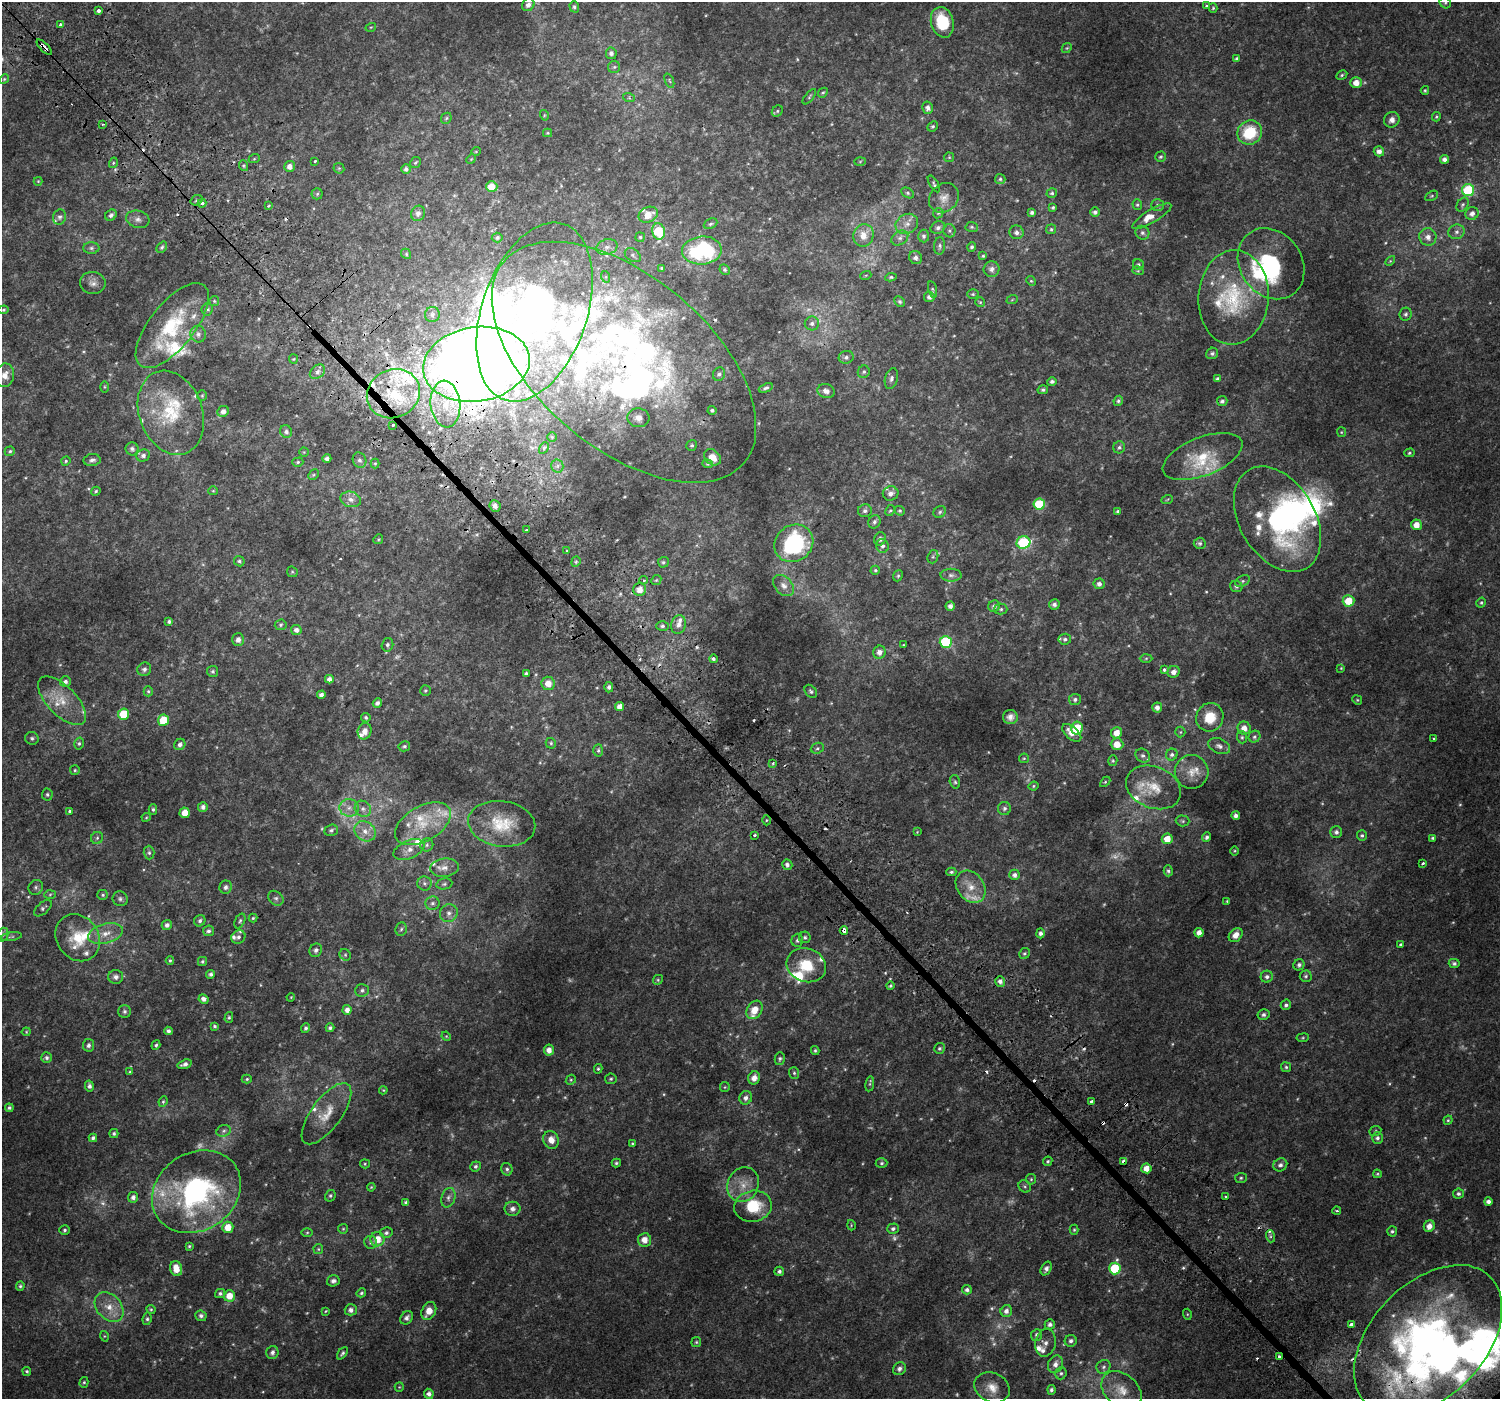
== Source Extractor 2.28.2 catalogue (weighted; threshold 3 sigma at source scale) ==
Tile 11 of 4 x 4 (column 3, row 3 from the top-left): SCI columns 3060-4557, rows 1607-3003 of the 6106 x 6071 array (HDU 1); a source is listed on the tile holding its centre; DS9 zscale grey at full resolution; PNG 1502 x 1401 px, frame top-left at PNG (2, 2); each listed source drawn as its Kron ellipse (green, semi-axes under 4 px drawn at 4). Shown black and unused: <1% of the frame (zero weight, under 2 of 3 exposures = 3% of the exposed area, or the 3 px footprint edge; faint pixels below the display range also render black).
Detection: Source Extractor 2.28.2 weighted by HDU 2 'WHT'; one run over the whole footprint, this tile lists its part. Background 0.0101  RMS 0.0049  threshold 0.0222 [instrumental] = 3 sigma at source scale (4.5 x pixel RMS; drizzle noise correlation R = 1.50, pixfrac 1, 0.0396/0.0396 arcsec/px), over >= 5 px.
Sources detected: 631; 43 too faint to see at this stretch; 5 inside a brighter object's white glare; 21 cosmic-ray / hot-pixel residue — neither listed nor drawn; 55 inside a brighter listed object's ellipse — not listed separately; of the other 507, all 500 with FLUX_AUTO >= 0.38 (the completeness limit of this list) listed and drawn (7 fainter detections not listed), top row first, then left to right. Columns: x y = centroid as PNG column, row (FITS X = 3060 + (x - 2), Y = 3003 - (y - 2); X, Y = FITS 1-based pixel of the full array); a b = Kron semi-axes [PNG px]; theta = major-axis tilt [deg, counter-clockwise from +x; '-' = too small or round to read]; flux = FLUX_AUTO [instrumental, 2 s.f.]
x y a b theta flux
1445 3 6 5 - 0.81
528 5 7 6 - 2.2
1206 5 3 3 - 0.86
574 7 5 4 - 0.94
1213 8 5 4 - 0.63
98 11 3 3 - 3.4
942 22 15 11 -74 20
61 24 4 3 - 2.5
371 27 5 3 - 0.47
44 47 10 3 -45 6.9
1067 48 5 4 - 0.58
611 53 6 5 - 1.5
1237 59 4 3 - 0.99
614 67 6 6 - 0.93
1342 75 6 4 28 0.74
4 79 5 4 - 0.56
669 81 8 2 -69 0.44
1356 83 5 5 - 4.5
1425 90 4 3 - 0.59
823 93 5 4 - 0.7
809 97 9 3 51 0.71
629 98 6 3 -19 0.67
928 108 6 5 - 2
777 111 6 5 - 0.74
544 115 5 3 - 0.45
1436 117 5 3 - 0.58
446 118 6 5 - 0.68
1392 120 8 7 - 2.3
103 124 3 2 - 0.58
933 126 5 4 - 0.9
1250 132 13 11 38 19
547 133 4 4 - 0.51
476 151 5 3 - 0.38
1379 151 5 5 - 2.3
949 157 5 4 - 0.49
1161 157 5 5 - 0.85
254 159 6 3 19 0.51
471 159 5 4 - 0.46
1445 159 5 4 - 1.9
314 161 3 3 - 0.65
860 161 5 3 - 0.46
415 162 6 5 - 0.82
113 163 5 3 - 0.56
244 166 5 3 - 0.64
290 166 5 5 - 3
339 168 6 5 - 0.63
406 169 5 4 - 1.4
1000 179 5 5 - 0.81
38 181 4 4 - 0.41
934 184 9 4 -58 0.87
492 187 5 5 - 6.9
1468 190 6 6 - 30
908 193 7 5 -28 0.9
1052 193 5 4 - 0.85
317 194 5 5 - 0.79
1432 196 7 4 27 0.69
944 198 16 13 43 4.7
196 200 6 5 - 0.82
202 203 4 3 - 1.5
1137 205 5 5 - 0.76
1157 205 6 5 - 1.1
1462 205 7 5 58 0.95
268 206 3 3 - 0.7
1053 207 4 3 - 0.78
1095 212 5 4 - 1.4
418 213 8 7 - 2.1
938 213 5 4 - 0.69
1032 213 4 4 - 1.2
1472 213 7 6 - 2.3
111 215 6 5 - 1.4
648 215 10 7 25 6.6
1152 216 22 6 31 4.9
60 217 7 6 - 1.4
138 219 12 8 -15 2.4
711 224 7 5 24 0.92
907 224 12 9 28 3.9
972 227 6 5 - 0.78
938 228 7 6 - 1.5
1051 229 5 5 - 0.75
659 231 8 6 -78 22
949 231 7 6 - 1
1017 232 7 7 - 1.8
1457 232 8 7 - 1.8
1142 233 7 6 - 1.3
863 235 11 10 - 6
924 236 6 5 - 1.2
640 237 5 5 - 0.7
1428 237 9 8 - 3
497 238 5 5 - 1.1
900 238 9 6 34 1.9
940 246 9 5 86 1.1
162 247 6 4 53 0.92
607 247 11 7 14 2.5
972 247 5 4 - 0.92
91 248 8 5 0 1.1
702 250 20 14 4 51
406 254 5 4 - 0.63
633 255 9 6 -36 1.3
983 256 4 4 - 0.6
916 258 7 6 - 1.8
1390 261 6 3 45 0.5
1271 264 38 31 -55 39
1138 265 6 5 - 0.97
661 268 4 3 - 0.51
992 269 8 7 - 1.9
725 270 5 4 - 0.88
1138 271 6 3 -17 0.5
866 275 5 3 - 0.44
606 277 6 4 -71 0.66
891 277 5 4 - 0.73
1031 281 5 4 - 0.56
93 283 13 11 -10 2.8
932 289 8 4 -76 0.74
973 294 5 4 - 0.65
929 297 5 5 - 1.7
1233 297 47 35 86 36
1012 300 6 3 20 0.48
214 301 5 5 - 0.61
900 302 6 4 -45 0.88
980 302 5 5 - 0.54
207 309 6 5 - 0.97
4 310 5 4 - 0.63
534 312 93 52 71 200
1406 314 6 6 - 1.2
432 315 7 7 - 1.6
812 323 7 7 - 1.7
172 326 51 22 51 30
198 334 8 8 - 1.8
1212 353 6 5 - 1
846 357 7 6 - 1.5
293 359 4 4 - 0.57
624 362 157 86 -40 410
476 364 54 37 9 1200
317 372 8 6 40 2
864 372 6 6 - 0.95
719 374 7 6 - 1.4
5 375 12 9 80 4.4
891 378 10 6 75 1.7
1217 379 4 3 - 0.95
1052 382 5 4 - 1.2
105 387 6 4 -90 0.51
766 388 7 4 24 1.1
1043 390 5 4 - 0.97
826 391 9 7 -18 2.3
393 394 27 24 27 28
202 396 5 4 - 0.55
1118 401 5 4 - 0.87
1222 401 5 5 - 1.3
445 404 23 15 -84 16
712 410 4 4 - 0.95
223 411 6 5 - 2
171 413 43 31 -70 29
638 418 11 9 -5 3.3
393 425 3 3 - 2.3
286 432 6 6 - 1.5
1341 432 5 4 - 0.49
552 437 4 4 - 0.51
692 445 6 5 - 0.85
1119 447 6 6 - 1
544 448 6 4 60 0.68
132 449 6 6 - 1.3
10 451 5 4 - 0.81
304 452 4 4 - 0.44
1409 453 5 4 - 0.7
143 456 7 6 - 1.6
1203 456 42 19 22 18
712 457 9 7 -41 4.8
327 459 4 4 - 1.5
92 460 8 6 8 1.7
359 460 8 6 -69 1.6
66 461 5 4 - 0.67
298 462 5 4 - 0.73
375 463 5 4 - 0.59
707 464 5 4 - 0.68
557 466 6 6 - 1.5
313 475 6 4 44 0.71
96 491 5 4 - 0.69
213 491 5 4 - 0.48
891 493 8 7 - 2.6
351 499 10 7 -14 2.6
1167 500 6 3 21 0.52
1039 504 5 5 - 28
495 506 6 5 - 2.3
865 511 7 6 - 1.4
890 511 6 4 60 0.56
900 511 5 4 - 0.86
1117 511 4 3 - 0.72
940 512 6 5 - 0.92
1277 519 57 37 -59 84
874 522 7 6 - 1.4
1416 525 5 5 - 4.8
526 530 4 3 - 1.4
378 539 5 4 - 0.56
880 539 7 6 - 1.7
794 543 20 18 37 51
1023 543 7 6 - 47
1200 543 6 5 - 0.94
882 546 7 6 - 1.5
567 551 4 3 - 0.63
933 557 7 5 70 0.81
239 561 5 5 - 0.86
576 562 5 4 - 0.8
663 562 5 5 - 0.84
875 570 5 4 - 0.72
292 572 6 5 - 0.62
951 575 10 6 0 1.7
898 576 6 4 68 0.78
643 580 4 3 - 0.88
656 580 5 4 - 0.66
1243 581 8 5 27 1
1099 584 5 5 - 1.9
784 585 12 8 -48 2.7
1236 586 6 5 - 1.1
640 589 6 6 - 4.4
1348 601 6 5 - 9.6
1481 603 5 4 - 0.74
1054 604 5 5 - 1.6
950 606 4 4 - 1.9
994 606 6 5 - 1.8
1001 609 6 5 - 0.99
169 622 4 4 - 1.2
281 625 6 5 - 0.91
679 625 10 7 76 2.6
662 626 6 4 1 1
296 630 5 5 - 2.1
1065 639 6 5 - 1.2
238 640 6 6 - 2.3
946 642 6 6 - 40
387 645 7 5 74 1.3
904 645 3 2 - 0.4
879 652 6 6 - 2.7
1146 658 6 4 2 0.6
713 659 4 3 - 2.3
1341 668 4 3 - 0.41
144 669 7 6 - 1.5
1164 670 3 3 - 2.1
213 671 5 5 - 1
1174 672 6 5 - 2.7
526 673 4 3 - 0.82
329 679 4 4 - 2.2
65 682 5 5 - 1.6
548 683 7 6 - 4.9
609 687 5 4 - 1.4
148 691 5 4 - 0.72
425 691 5 5 - 0.74
811 691 7 5 -49 1
321 695 4 4 - 1.5
1075 699 6 5 - 1.3
1357 700 5 4 - 0.55
62 701 31 14 -45 11
377 703 5 4 - 1.7
619 707 4 4 - 3.1
1157 707 5 5 - 2.2
123 714 5 5 - 14
1010 717 7 7 - 2.3
1210 717 14 13 - 9.7
366 718 5 4 - 1
163 720 5 5 - 13
1077 728 6 5 - 13
1244 728 6 6 - 3.8
365 731 8 7 - 3.3
1180 732 5 5 - 0.61
1072 733 11 6 -41 4.4
1117 733 6 5 - 4.8
1242 737 6 5 - 0.8
1254 737 6 5 - 1.1
32 738 7 6 - 1.1
1434 739 3 2 - 0.49
79 743 6 5 - 0.87
551 743 5 5 - 0.79
180 744 6 5 - 1.8
1117 744 6 6 - 5.6
404 746 6 5 - 0.9
1219 746 11 7 -22 2.1
817 748 7 5 22 0.96
598 750 6 5 - 0.9
1172 755 6 5 - 1.3
1143 756 8 6 -39 1.6
1024 758 5 4 - 0.57
1113 761 5 4 - 0.64
773 763 4 3 - 0.74
75 770 5 5 - 0.66
1192 772 17 17 - 6.2
955 782 7 5 -73 0.85
1105 782 6 4 45 0.55
1033 786 5 3 - 0.6
1153 787 28 20 -22 13
47 795 6 5 - 0.87
203 807 5 5 - 1.7
349 808 10 8 -5 3.2
1004 808 6 6 - 1.2
153 809 5 4 - 0.84
363 809 9 7 -43 2.2
69 812 3 3 - 2.2
185 813 5 5 - 5.8
1236 816 4 4 - 1.8
146 817 5 4 - 0.49
766 820 5 3 - 0.51
1183 821 7 5 -2 0.86
423 824 30 17 30 17
502 824 34 23 -8 18
331 830 7 5 20 1.2
365 831 11 9 -37 4.4
917 832 4 4 - 0.38
1336 832 6 6 - 1.5
754 835 4 3 - 0.76
1362 835 5 5 - 0.92
1207 837 5 4 - 1.2
97 838 6 6 - 0.94
1433 838 4 3 - 0.75
1167 839 5 5 - 6.1
427 845 6 6 - 1.1
409 850 16 9 21 4
1235 851 4 3 - 0.43
149 853 7 5 -88 0.91
1423 863 3 3 - 2.1
787 865 5 5 - 1.5
444 868 14 9 5 3.9
1168 871 5 4 - 1.1
951 872 5 3 - 0.87
1015 875 5 5 - 2
424 883 7 7 - 1.3
444 884 8 5 10 1.1
36 887 8 7 - 1.2
226 887 6 6 - 1.6
971 887 17 13 -52 7.7
50 894 6 4 3 0.58
103 895 5 5 - 0.74
276 898 8 6 -43 1.2
120 899 8 7 - 1.3
1227 901 3 3 - 0.45
432 903 7 7 - 1.4
43 908 10 5 41 1.2
449 913 9 8 - 2.5
253 918 4 4 - 0.66
200 921 6 5 - 1.2
240 921 8 5 67 0.9
167 925 5 5 - 1.8
401 929 7 5 80 1
209 931 5 5 - 1.1
844 931 4 3 - 8.3
105 933 18 9 15 6.1
1040 933 5 4 - 1.5
1199 933 5 4 - 2.8
3 935 7 5 71 0.95
1236 935 8 6 49 3.7
11 937 10 3 9 0.83
238 937 7 6 - 1.3
805 937 6 5 - 1
78 938 25 21 -54 15
797 940 6 6 - 1
1400 944 3 2 - 0.69
316 950 7 6 - 1.7
1024 954 6 5 - 0.88
345 955 6 5 - 0.82
170 960 4 3 - 0.62
202 961 4 4 - 0.8
1454 963 5 4 - 1.2
806 965 20 16 -20 15
1299 965 6 5 - 1.3
211 974 4 4 - 1.2
1306 976 6 5 - 0.94
116 977 7 7 - 2
1267 977 6 6 - 1.5
658 980 5 4 - 0.66
1000 981 5 5 - 2
890 986 4 4 - 0.71
362 990 7 6 - 1.3
291 997 4 3 - 0.4
204 999 5 4 - 2
1286 1005 5 5 - 1.2
347 1010 5 4 - 2.6
754 1010 10 7 58 6.2
124 1011 6 6 - 1.2
1263 1015 6 5 - 1.3
229 1017 5 4 - 0.72
215 1026 3 3 - 0.77
305 1028 5 4 - 1.1
330 1028 4 4 - 1
168 1031 4 4 - 1.4
26 1032 4 4 - 0.46
446 1036 5 4 - 0.48
1303 1038 6 3 8 0.56
88 1045 6 5 - 1.5
156 1045 5 4 - 0.85
939 1048 5 5 - 0.86
549 1050 5 5 - 3.2
815 1051 4 3 - 0.81
47 1058 5 5 - 1.1
780 1059 6 5 - 0.93
184 1064 7 4 16 1.7
1286 1067 5 4 - 0.78
598 1069 5 3 - 0.64
130 1072 4 3 - 0.54
794 1073 6 5 - 0.8
754 1078 7 6 - 3.2
247 1079 5 4 - 0.71
611 1079 6 5 - 0.81
571 1080 5 4 - 0.65
870 1084 7 4 82 0.66
89 1086 5 4 - 1.6
725 1087 5 5 - 0.55
383 1090 4 4 - 0.44
746 1098 7 6 - 2.1
1091 1101 4 3 - 2.8
163 1102 5 3 - 0.61
9 1108 4 4 - 0.93
326 1114 36 15 53 11
1448 1120 4 4 - 0.62
224 1131 7 5 21 1.2
1375 1131 6 5 - 0.73
114 1133 4 4 - 0.93
93 1138 4 4 - 1.2
1377 1138 5 5 - 1.3
551 1140 9 7 -69 4.2
632 1144 4 3 - 0.58
1048 1161 5 4 - 0.66
1124 1161 4 3 - 10
616 1163 4 3 - 0.72
881 1163 6 4 2 0.84
365 1164 5 4 - 0.6
1280 1165 7 6 - 1.7
475 1166 5 5 - 1
1146 1168 5 5 - 4.1
507 1169 6 5 - 1.2
1377 1174 4 3 - 0.51
1241 1178 6 5 - 0.81
1031 1179 5 5 - 0.67
743 1185 18 15 64 8.1
1025 1186 7 5 -45 0.85
371 1187 4 3 - 0.47
196 1192 47 38 34 97
1458 1194 5 5 - 1.2
330 1196 6 5 - 0.83
133 1197 5 5 - 1.8
1225 1197 3 3 - 0.97
448 1198 10 7 73 1.8
406 1202 4 4 - 1.2
1488 1202 4 4 - 1.9
753 1206 19 15 10 17
512 1209 8 7 - 2.2
1337 1211 4 3 - 0.63
851 1225 5 3 - 0.41
1429 1226 6 5 - 3.3
228 1227 5 5 - 6.9
343 1229 5 4 - 0.54
893 1229 6 5 - 1.3
64 1230 5 4 - 0.88
1074 1230 5 4 - 0.65
1392 1231 5 5 - 0.93
307 1232 6 4 2 0.55
386 1233 6 5 - 1.2
1270 1236 6 4 -72 0.8
377 1239 7 7 - 6.3
644 1240 6 6 - 4.4
371 1242 6 6 - 1.2
189 1246 3 3 - 0.59
318 1249 5 5 - 0.6
176 1268 8 6 -73 5.9
1115 1268 6 6 - 24
1046 1269 7 5 60 1.7
779 1271 5 4 - 1.2
333 1281 6 5 - 1.5
20 1286 4 4 - 0.81
967 1290 5 4 - 1.4
220 1293 5 4 - 1.1
361 1293 5 4 - 0.77
229 1296 6 5 - 6
109 1307 17 12 -49 7.3
151 1309 5 4 - 0.61
351 1310 6 5 - 2.1
326 1311 4 4 - 0.48
429 1311 9 7 62 5.1
1006 1311 6 5 - 2
1187 1314 5 3 - 0.51
201 1316 6 5 - 1.4
406 1318 7 5 50 2
147 1319 6 4 81 0.87
1050 1324 5 5 - 1.4
1351 1324 4 3 - 3.5
1037 1335 6 5 - 1.4
104 1336 5 3 - 0.44
1428 1340 89 57 46 220
1071 1341 6 6 - 1.4
696 1342 5 5 - 0.66
1045 1343 14 10 77 2.8
272 1352 7 6 - 1.7
342 1353 7 4 53 1
1279 1357 4 3 - 3.3
1055 1364 9 7 69 2.7
1103 1367 7 6 - 1.4
899 1369 7 6 - 1.8
27 1371 4 4 - 0.79
1061 1373 6 5 - 0.98
84 1382 5 4 - 0.66
399 1387 5 4 - 0.52
992 1387 18 14 -25 6.6
1051 1390 5 4 - 1.3
1122 1390 22 16 -41 9.2
429 1394 5 5 - 2.1
Overlapping masked pixels (flux is a lower limit): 12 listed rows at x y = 44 47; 534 312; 624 362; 476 364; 393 394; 393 425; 640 589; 844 931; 1124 1161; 1351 1324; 1428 1340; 1279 1357
Isophote crosses this tile's border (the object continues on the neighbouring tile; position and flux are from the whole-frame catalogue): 1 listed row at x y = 11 937